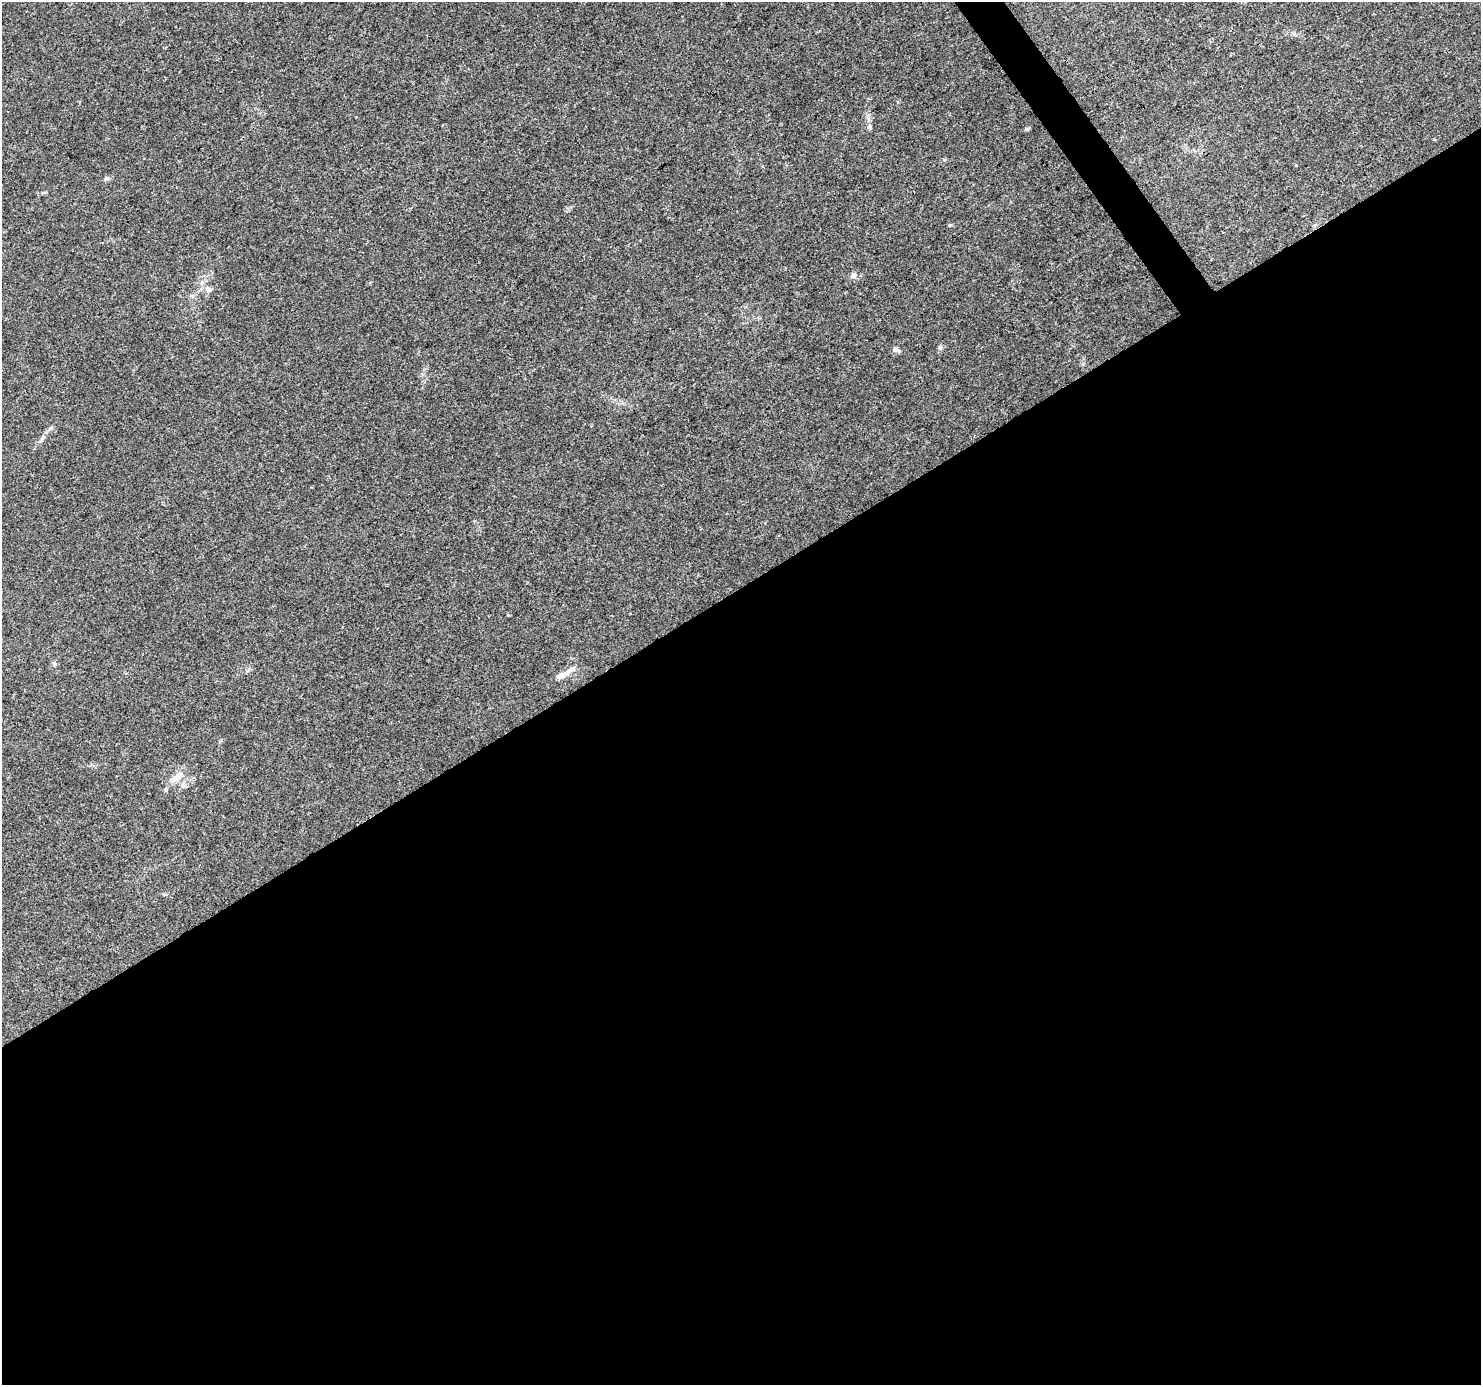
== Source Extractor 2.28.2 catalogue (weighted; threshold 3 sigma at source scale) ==
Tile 15 of 4 x 4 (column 3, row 4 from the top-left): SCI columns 2964-4442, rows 186-1568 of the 5921 x 5841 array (HDU 1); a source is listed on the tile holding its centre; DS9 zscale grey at full resolution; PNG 1483 x 1387 px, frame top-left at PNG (2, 2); no overlay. Shown black and unused: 58% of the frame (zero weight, under 3 of 4 exposures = <1% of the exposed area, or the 3 px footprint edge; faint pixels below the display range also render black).
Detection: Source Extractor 2.28.2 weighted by HDU 2 'WHT'; one run over the whole footprint, this tile lists its part. Background 0.0778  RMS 0.0047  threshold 0.0213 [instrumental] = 3 sigma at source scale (4.5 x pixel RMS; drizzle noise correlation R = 1.50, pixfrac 1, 0.0396/0.0396 arcsec/px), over >= 5 px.
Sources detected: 12; all 12 listed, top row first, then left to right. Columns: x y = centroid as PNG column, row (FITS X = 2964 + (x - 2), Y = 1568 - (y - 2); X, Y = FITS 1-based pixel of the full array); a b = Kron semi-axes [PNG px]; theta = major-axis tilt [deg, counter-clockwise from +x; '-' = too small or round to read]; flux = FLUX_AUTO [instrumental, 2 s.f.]
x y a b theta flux
870 127 7 5 -75 1
106 179 7 4 0 0.81
949 225 5 4 - 0.57
853 275 8 7 - 1.6
208 290 8 6 -3 1.9
940 347 6 5 - 0.93
895 349 8 6 0 1.3
51 428 7 5 24 0.95
41 440 8 4 45 1
54 664 6 5 - 0.87
568 671 21 6 39 3.4
177 777 20 9 46 4.9
Unlisted compact peaks at least as high as the median listed source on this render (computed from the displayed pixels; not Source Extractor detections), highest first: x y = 944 160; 192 296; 1083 364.